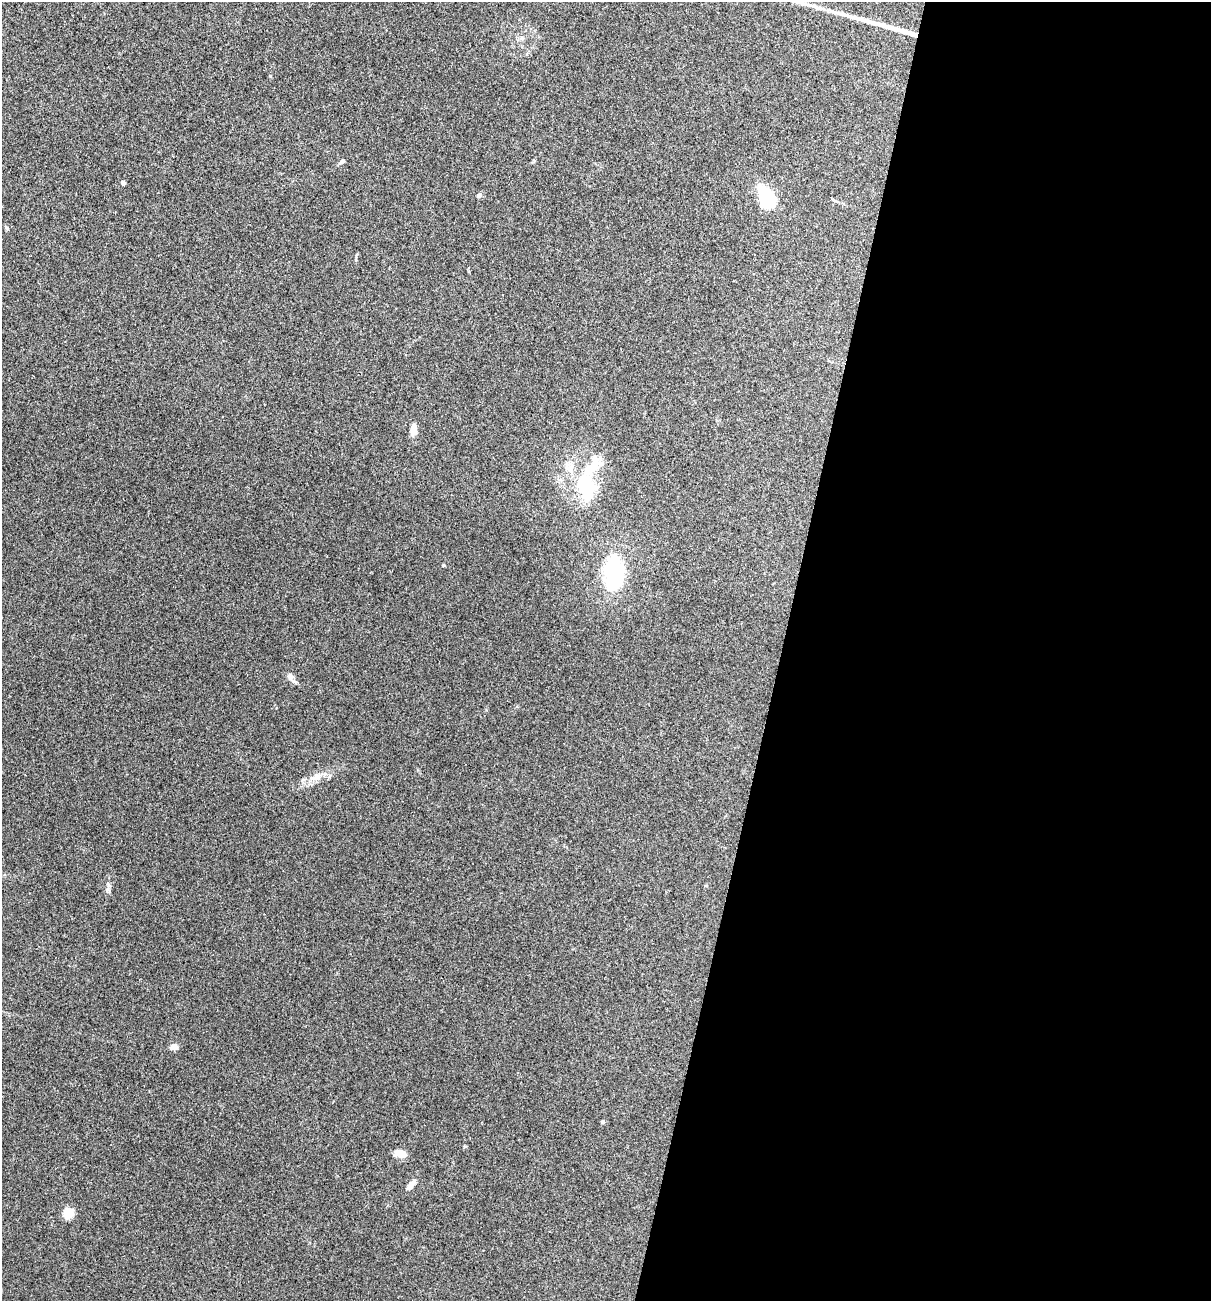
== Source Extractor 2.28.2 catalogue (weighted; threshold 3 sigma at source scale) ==
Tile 12 of 4 x 4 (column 4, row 3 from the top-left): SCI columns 3754-4962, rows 1301-2599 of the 5213 x 5200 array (HDU 1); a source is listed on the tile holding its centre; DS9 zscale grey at full resolution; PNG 1213 x 1303 px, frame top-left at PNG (2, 2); no overlay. Shown black and unused: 36% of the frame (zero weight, under 3 of 4 exposures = <1% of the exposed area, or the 3 px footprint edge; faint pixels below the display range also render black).
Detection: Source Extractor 2.28.2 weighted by HDU 2 'WHT'; one run over the whole footprint, this tile lists its part. Background 0.196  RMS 0.0078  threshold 0.0351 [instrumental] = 3 sigma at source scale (4.5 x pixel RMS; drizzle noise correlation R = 1.50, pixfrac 1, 0.05/0.05 arcsec/px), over >= 5 px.
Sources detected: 22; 2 inside a brighter object's white glare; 1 long thin detection or spike segment (spike, bleed or trail) — not listed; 2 inside a brighter listed object's ellipse — not listed separately; the other 17 listed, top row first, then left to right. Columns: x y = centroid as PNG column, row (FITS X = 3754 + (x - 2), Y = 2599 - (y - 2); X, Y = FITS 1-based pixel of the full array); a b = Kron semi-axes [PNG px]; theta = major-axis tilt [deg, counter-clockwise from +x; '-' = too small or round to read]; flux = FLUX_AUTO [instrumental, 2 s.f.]
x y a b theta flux
343 161 7 5 49 1.6
123 183 4 4 - 2.6
766 193 27 16 -39 21
479 195 6 5 - 2
357 254 5 3 - 0.66
413 430 13 7 83 5.2
586 486 37 26 -68 43
443 565 4 3 - 0.93
614 573 25 15 -90 78
290 677 8 7 - 3.5
316 777 19 7 23 7.4
108 885 11 4 -45 1.5
174 1047 8 6 4 5.5
603 1122 5 4 - 1.2
401 1154 11 7 -16 9
411 1185 12 6 47 4.6
68 1213 10 9 - 11
Unlisted compact peaks at least as high as the median listed source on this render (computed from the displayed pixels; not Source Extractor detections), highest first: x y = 270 76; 465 1146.